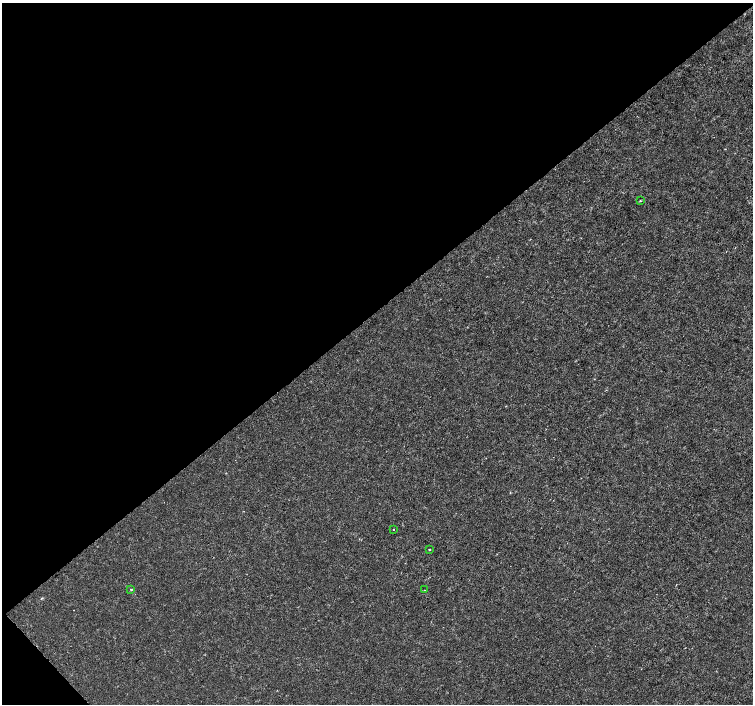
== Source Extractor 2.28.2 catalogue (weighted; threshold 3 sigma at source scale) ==
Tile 5 of 4 x 4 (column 1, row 2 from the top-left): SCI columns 6-1506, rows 3020-4423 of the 6011 x 5972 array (HDU 1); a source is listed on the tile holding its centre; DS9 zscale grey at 2 x 2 block average (1 PNG px = mean of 2 x 2 image px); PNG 755 x 706 px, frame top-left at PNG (2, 3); each listed source drawn as its Kron ellipse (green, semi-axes under 4 px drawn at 4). Shown black and unused: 45% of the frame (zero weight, under 3 of 4 exposures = <1% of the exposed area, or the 3 px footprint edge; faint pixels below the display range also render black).
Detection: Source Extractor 2.28.2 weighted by HDU 2 'WHT'; one run over the whole footprint, this tile lists its part. Background -1.22e-04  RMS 0.0012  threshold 0.00541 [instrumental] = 3 sigma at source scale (4.5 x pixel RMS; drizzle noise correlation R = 1.50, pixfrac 1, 0.0396/0.0396 arcsec/px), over >= 5 px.
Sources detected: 5; all 5 listed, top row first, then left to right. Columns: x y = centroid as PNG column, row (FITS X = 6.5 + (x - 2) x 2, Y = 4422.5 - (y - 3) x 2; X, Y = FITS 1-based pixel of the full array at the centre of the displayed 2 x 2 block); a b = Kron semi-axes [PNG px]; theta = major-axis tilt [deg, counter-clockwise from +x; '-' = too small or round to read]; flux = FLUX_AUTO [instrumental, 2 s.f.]
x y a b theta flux
640 201 2 2 - 0.31
393 530 2 2 - 0.32
429 549 2 2 - 0.82
131 589 3 2 - 0.28
425 590 2 2 - 0.19